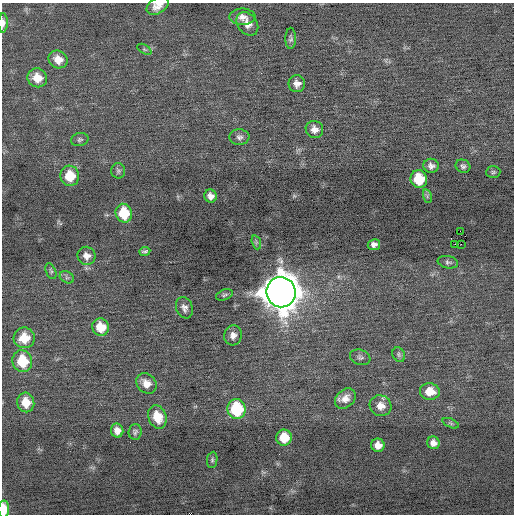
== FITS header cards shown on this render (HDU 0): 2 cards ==
NAXIS1  =                  512 / Axis length
NAXIS2  =                  512 / Axis length

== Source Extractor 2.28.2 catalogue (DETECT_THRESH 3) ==
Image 512 x 512 px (HDU 0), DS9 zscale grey, 1 PNG px = 1 image px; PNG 516 x 516 px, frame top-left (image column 1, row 512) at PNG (2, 3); each listed source drawn as its Kron ellipse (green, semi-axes under 4 px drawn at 4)
Background -0.0966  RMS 0.69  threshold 2.07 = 3 sigma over >= 5 px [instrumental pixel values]
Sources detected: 55; all 55 listed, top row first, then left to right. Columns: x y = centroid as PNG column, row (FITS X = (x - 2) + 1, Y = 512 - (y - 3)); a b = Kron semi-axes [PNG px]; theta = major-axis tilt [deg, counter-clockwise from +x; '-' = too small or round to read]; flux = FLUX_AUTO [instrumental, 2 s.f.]
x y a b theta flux
158 6 12 7 31 420
242 17 13 8 1 300
3 23 9 5 88 220
247 24 13 9 -54 400
291 38 10 5 89 130
144 49 8 4 -31 75
58 59 10 8 -31 460
37 78 10 9 - 650
297 84 8 8 - 270
314 129 9 8 - 280
239 137 10 8 -1 170
80 140 9 6 13 120
431 166 7 7 - 200
463 166 8 6 -22 130
118 171 8 7 - 110
493 172 7 6 - 82
70 176 10 9 - 1100
419 179 9 8 - 1500
211 196 6 6 - 240
427 196 7 4 -73 85
124 213 9 8 - 1500
460 231 2 2 - 710
256 242 7 4 -72 84
455 244 2 2 - 53
461 244 2 2 - 27
374 245 6 5 - 180
145 251 5 3 - 90
87 256 9 8 - 300
448 262 10 6 -11 120
51 271 8 5 -68 91
67 277 7 5 -30 100
281 292 15 14 - 110000
224 295 9 5 20 92
184 308 11 8 -70 220
101 327 9 8 - 860
233 335 10 9 - 280
24 338 10 10 - 980
399 355 7 6 - 100
360 357 10 7 -19 140
22 361 11 10 - 1600
146 383 11 9 -49 410
430 392 10 8 -7 680
345 398 11 8 41 370
26 402 10 8 -78 780
381 406 11 10 - 410
237 409 10 9 - 3000
157 417 12 9 -71 850
451 423 9 4 -23 75
117 431 7 6 - 300
135 432 8 6 86 110
284 438 8 7 - 1000
433 443 6 6 - 250
378 445 7 6 - 360
212 460 8 5 81 84
4 509 8 5 88 900
At the frame edge (FLAGS 8, measured only in part): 3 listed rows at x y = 158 6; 3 23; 4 509